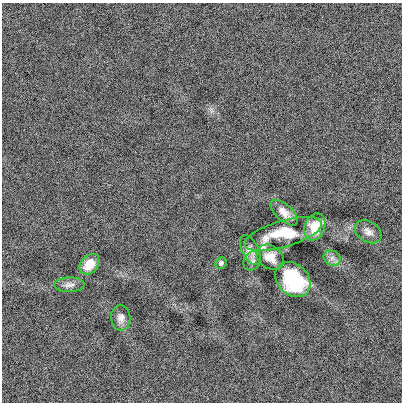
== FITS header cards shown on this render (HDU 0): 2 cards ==
NAXIS1  =                  400
NAXIS2  =                  400

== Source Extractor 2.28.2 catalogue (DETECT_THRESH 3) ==
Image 400 x 400 px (HDU 0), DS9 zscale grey, 1 PNG px = 1 image px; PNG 404 x 404 px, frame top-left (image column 1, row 400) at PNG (2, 3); each listed source drawn as its Kron ellipse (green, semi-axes under 4 px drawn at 4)
Background -0.00108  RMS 0.11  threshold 0.326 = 3 sigma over >= 5 px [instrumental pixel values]
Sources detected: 13; all 13 listed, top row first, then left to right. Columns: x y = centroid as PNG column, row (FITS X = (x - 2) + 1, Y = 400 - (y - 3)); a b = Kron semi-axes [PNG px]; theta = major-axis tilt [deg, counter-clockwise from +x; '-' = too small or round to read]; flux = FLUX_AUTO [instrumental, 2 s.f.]
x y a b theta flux
284 213 17 8 -42 67
315 227 14 10 69 120
368 232 14 10 -33 48
283 234 40 13 16 350
250 250 16 8 -63 43
270 257 14 11 -39 77
332 258 9 7 -27 35
252 261 10 8 55 29
221 263 6 5 - 16
89 264 11 8 46 110
293 280 19 15 -45 540
69 285 15 7 1 37
121 318 12 9 -86 46